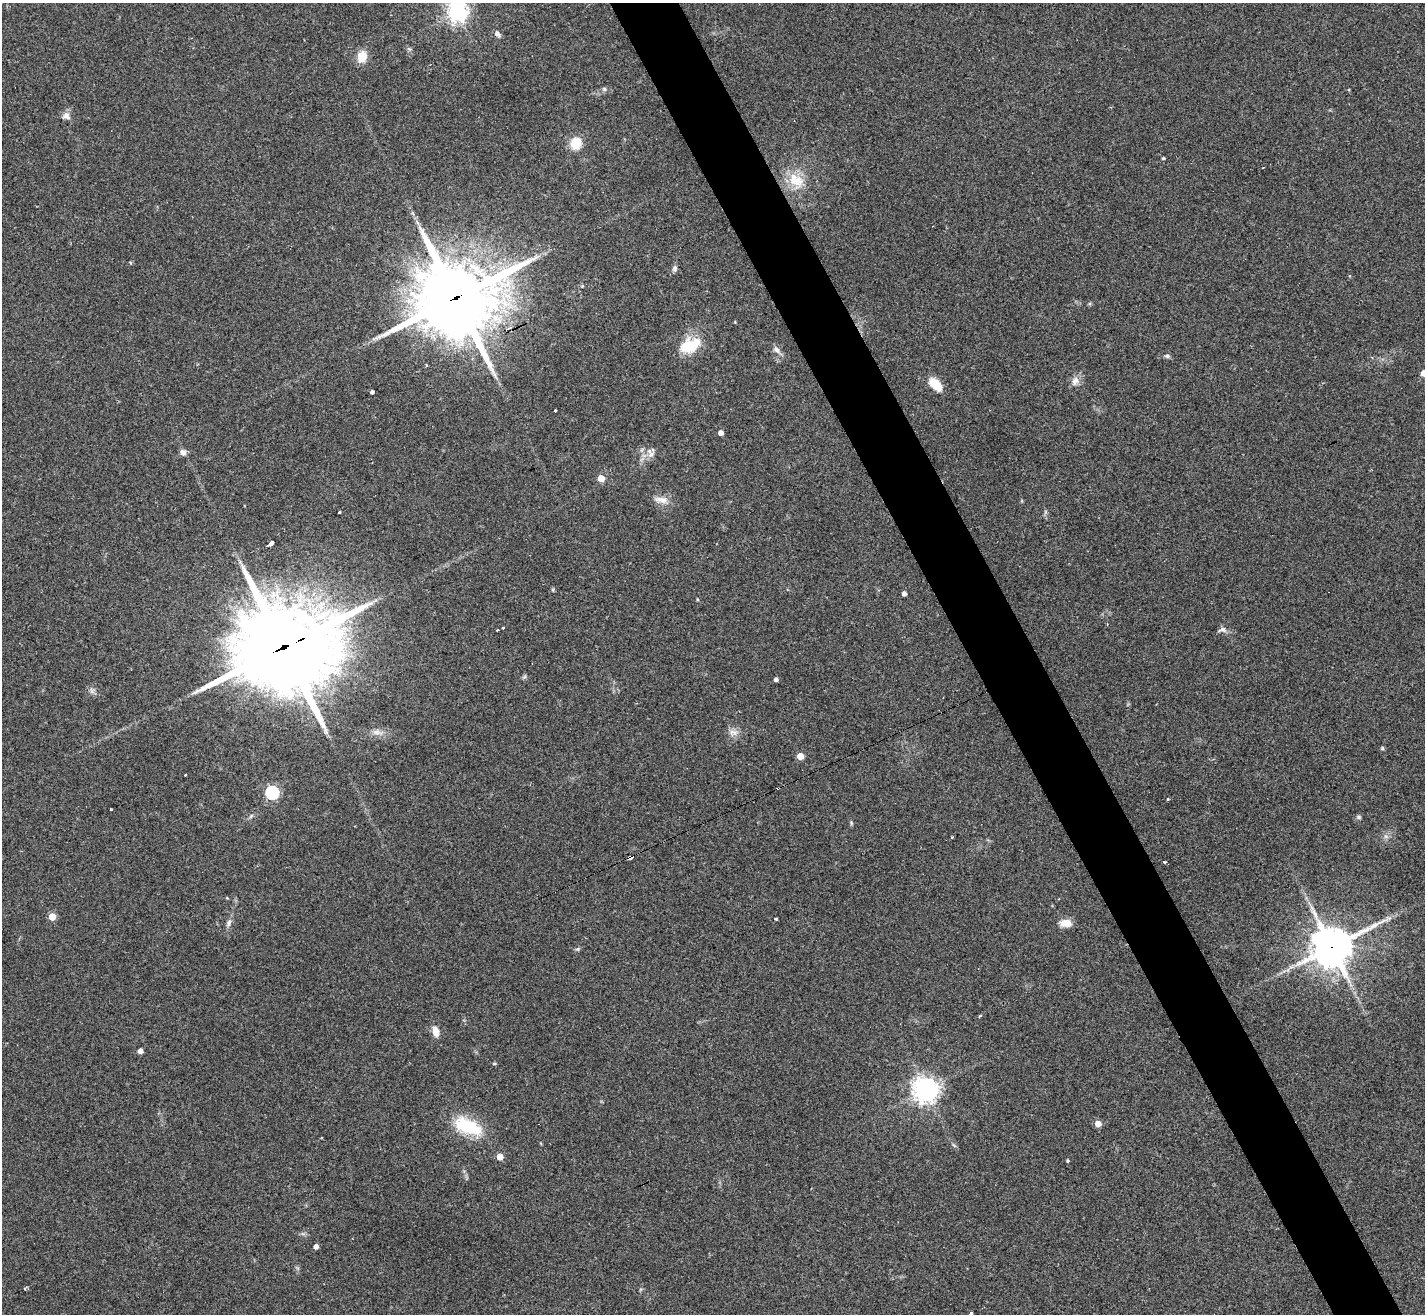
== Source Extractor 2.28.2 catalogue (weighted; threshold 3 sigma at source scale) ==
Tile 6 of 4 x 4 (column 2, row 2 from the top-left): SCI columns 1428-2850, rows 2909-4220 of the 5696 x 5686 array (HDU 1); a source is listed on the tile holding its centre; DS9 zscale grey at full resolution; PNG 1427 x 1316 px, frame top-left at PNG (2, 3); no overlay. Shown black and unused: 5% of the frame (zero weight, under 2 of 3 exposures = <1% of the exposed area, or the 3 px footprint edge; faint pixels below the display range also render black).
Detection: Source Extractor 2.28.2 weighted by HDU 2 'WHT'; one run over the whole footprint, this tile lists its part. Background 0.0791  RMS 0.0075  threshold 0.0339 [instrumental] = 3 sigma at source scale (4.5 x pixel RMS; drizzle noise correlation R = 1.50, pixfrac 1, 0.05/0.05 arcsec/px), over >= 5 px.
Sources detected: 68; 3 cosmic-ray / hot-pixel residue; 1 long thin detection or spike segment (spike, bleed or trail) — not listed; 1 inside a brighter listed object's ellipse — not listed separately; the other 63 listed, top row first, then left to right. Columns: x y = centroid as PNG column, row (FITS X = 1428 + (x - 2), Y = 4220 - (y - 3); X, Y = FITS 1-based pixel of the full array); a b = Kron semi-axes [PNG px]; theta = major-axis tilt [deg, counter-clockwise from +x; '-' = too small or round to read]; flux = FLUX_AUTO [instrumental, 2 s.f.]
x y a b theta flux
457 12 7 7 - 450
497 34 9 5 -53 2.5
362 57 12 9 73 12
604 89 6 5 - 1.4
66 116 10 9 - 4.1
576 143 8 7 - 25
1163 158 4 3 - 0.93
1263 167 2 2 - 0.74
796 180 23 16 -27 18
675 268 8 6 71 2
455 298 29 26 19 5600
691 346 26 17 11 23
777 350 11 7 -40 3.4
1167 356 7 5 1 1.5
426 365 3 3 - 0.97
1424 373 4 4 - 7.5
1075 381 13 10 63 4.9
935 384 19 10 -46 11
372 392 3 3 - 27
555 411 3 3 - 4.4
721 433 4 4 - 4.7
183 452 8 7 - 3.3
651 454 9 6 73 3.3
601 478 5 4 - 14
661 500 22 8 -11 6.3
339 512 3 3 - 1.7
270 544 6 3 37 7.8
904 594 4 4 - 3.1
503 627 3 3 - 2.5
1222 630 12 7 7 2.8
283 648 39 33 14 7700
524 677 6 4 43 1.2
776 679 4 3 - 2.6
92 690 9 7 -2 2.5
376 732 11 7 -1 4
733 732 13 6 -7 4
800 756 5 4 - 15
185 775 3 2 - 1.4
272 793 6 6 - 120
1168 799 3 3 - 0.79
111 809 3 3 - 1.4
251 816 6 4 71 1.1
1358 817 6 5 - 1.3
952 837 3 3 - 1.3
631 857 5 3 - 12
1164 862 3 3 - 4.1
52 917 5 5 - 17
776 919 3 3 - 1.9
229 922 12 6 79 2.9
1065 923 13 8 -1 8.6
1332 947 14 13 - 1800
577 949 6 5 - 1.2
980 1016 3 3 - 2.3
436 1032 10 7 -73 7.6
140 1051 4 4 - 4.4
494 1063 4 4 - 1
926 1090 8 8 - 760
1098 1123 5 4 - 9.1
468 1126 39 18 -23 33
500 1157 5 4 - 11
1068 1161 4 3 - 0.83
316 1246 4 4 - 3.8
971 1313 3 3 - 5.1
Overlapping masked pixels (flux is a lower limit): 4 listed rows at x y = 455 298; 283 648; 631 857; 1332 947
Isophote crosses this tile's border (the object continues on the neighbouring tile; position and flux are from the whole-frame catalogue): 3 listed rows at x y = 457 12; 1424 373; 971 1313